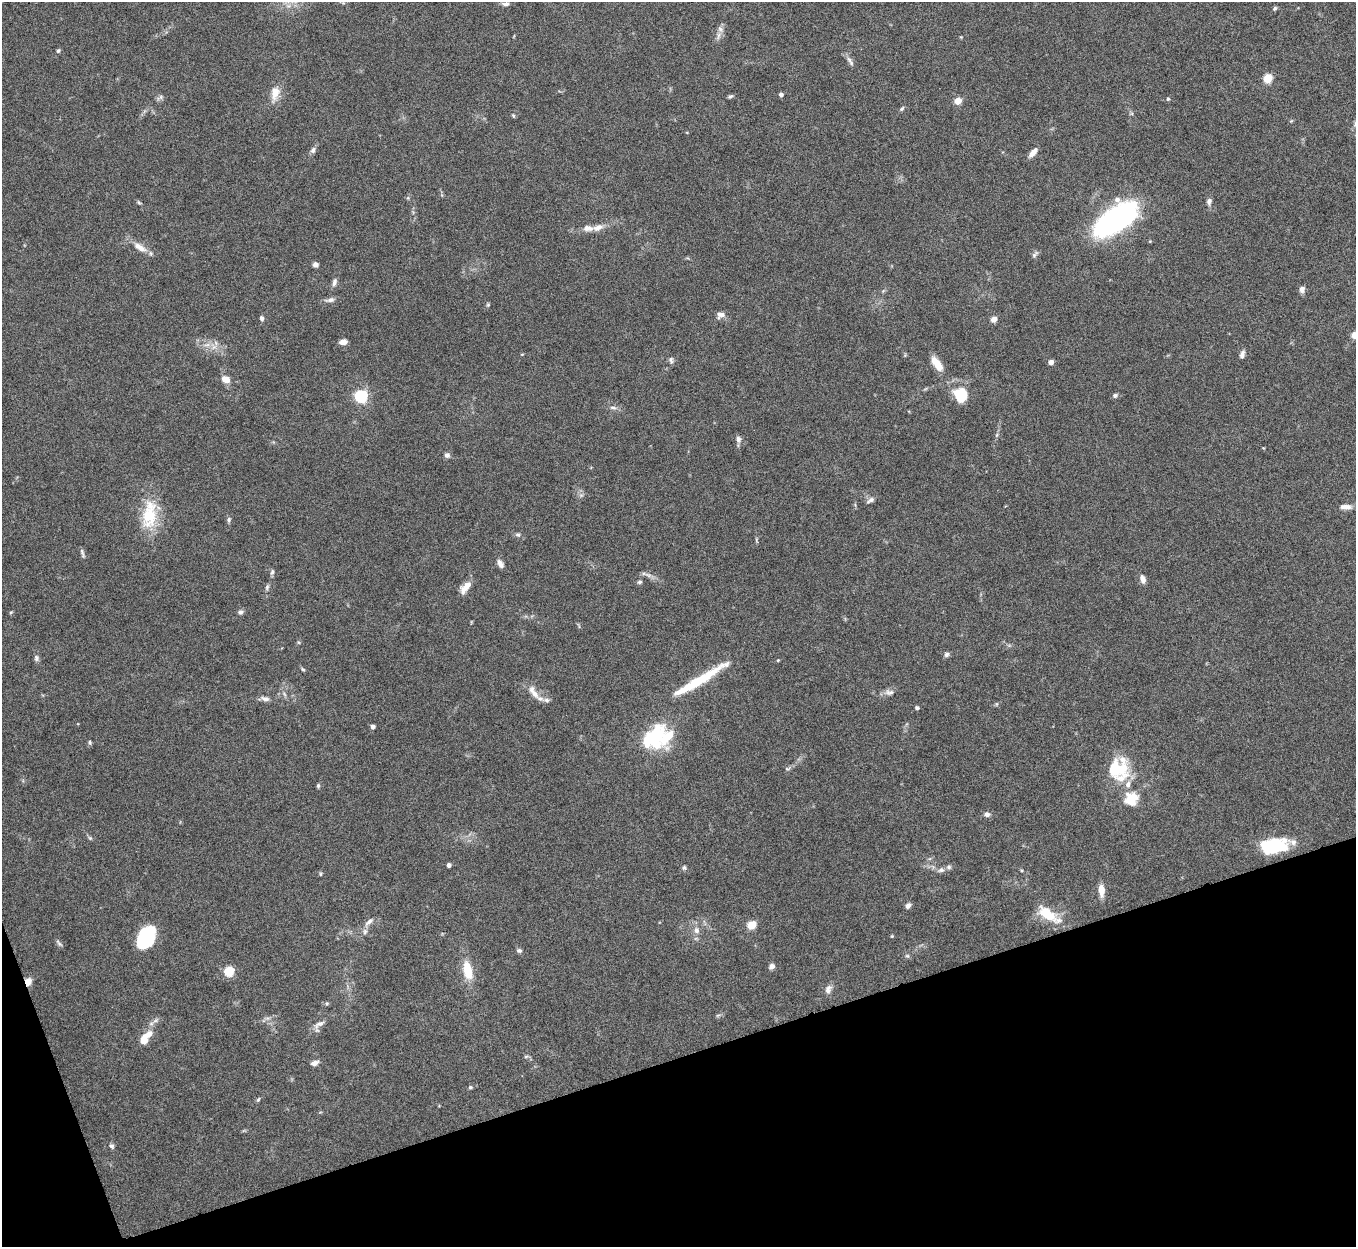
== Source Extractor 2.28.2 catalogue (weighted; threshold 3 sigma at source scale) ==
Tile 14 of 4 x 4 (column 2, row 4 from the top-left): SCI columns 1356-2709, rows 151-1395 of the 5421 x 5406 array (HDU 1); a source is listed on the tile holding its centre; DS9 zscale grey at full resolution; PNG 1358 x 1249 px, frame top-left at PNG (2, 2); no overlay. Shown black and unused: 16% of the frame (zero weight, under 5 of 10 exposures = <1% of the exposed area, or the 3 px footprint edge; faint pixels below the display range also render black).
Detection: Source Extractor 2.28.2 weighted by HDU 2 'WHT'; one run over the whole footprint, this tile lists its part. Background 0.146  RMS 0.0057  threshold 0.0235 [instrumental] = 3 sigma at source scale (4.09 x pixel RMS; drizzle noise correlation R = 1.36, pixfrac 0.8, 0.05/0.05 arcsec/px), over >= 5 px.
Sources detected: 118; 2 inside a brighter object's white glare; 1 long thin detection or spike segment (spike, bleed or trail) — not listed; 7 inside a brighter listed object's ellipse — not listed separately; the other 108 listed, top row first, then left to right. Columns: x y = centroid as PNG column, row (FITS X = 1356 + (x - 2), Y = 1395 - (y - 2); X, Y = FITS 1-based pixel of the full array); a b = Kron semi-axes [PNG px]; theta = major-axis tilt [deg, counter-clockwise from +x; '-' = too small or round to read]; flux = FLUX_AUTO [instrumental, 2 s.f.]
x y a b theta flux
506 4 9 5 -2 1.7
1275 8 5 4 - 0.99
720 29 9 7 -52 2.2
58 51 6 4 57 0.88
849 60 10 6 -51 2
1268 78 5 5 - 25
275 93 21 10 78 6.6
781 94 4 4 - 2
730 96 7 4 35 0.95
161 97 7 4 90 1.1
1168 99 5 5 - 0.85
958 101 5 4 - 12
902 109 7 4 45 0.91
513 116 5 4 - 0.74
313 150 8 6 61 1.7
1033 153 11 5 49 4.2
1209 201 10 7 84 1.9
139 202 7 4 -44 0.74
1115 220 38 17 36 140
598 227 16 8 19 4.3
140 247 20 8 -32 5.7
1035 254 11 5 45 1.4
315 265 5 5 - 2.1
334 282 10 6 78 1.9
1302 289 7 6 - 2.7
330 300 15 6 9 2.2
488 305 5 5 - 0.63
721 315 11 7 22 2.7
262 318 7 5 -76 1.3
994 319 7 6 - 2.6
1355 335 5 4 - 15
343 342 7 5 9 3.3
214 347 8 6 44 2.6
522 354 5 3 - 0.44
1242 354 10 5 72 2.1
671 360 8 6 -74 1.4
1051 362 4 4 - 3.9
937 364 18 8 -53 8.3
225 379 8 6 -23 5.7
961 395 16 13 -75 18
1115 395 7 6 - 1.2
361 396 6 5 - 90
613 408 10 4 -5 1.5
738 439 8 6 -83 2
447 455 6 6 - 1.9
870 500 11 6 32 1.8
1346 507 15 6 0 3.3
149 515 34 21 82 22
229 519 7 5 76 1.1
518 535 7 6 - 1.2
82 553 12 4 -73 1.3
500 564 10 6 -62 2.8
272 572 7 6 - 1.2
1143 579 11 6 -70 2.7
639 582 7 5 15 0.91
267 587 9 4 64 1.1
465 587 17 8 49 5.5
11 612 5 3 - 0.56
240 612 6 5 - 1.6
947 654 6 6 - 1.5
36 658 8 6 -86 1.5
778 660 4 3 - 0.53
303 669 6 4 -42 0.73
533 692 24 8 -54 5.3
889 692 15 7 2 2.5
265 698 12 6 -14 2.1
997 704 6 4 89 0.61
917 708 5 4 - 0.85
372 727 4 4 - 2.4
655 736 31 19 71 33
90 742 7 4 -72 0.82
787 769 8 5 6 0.98
1120 770 27 24 -75 21
318 786 5 4 - 0.8
1131 799 18 17 - 11
987 814 7 5 6 2
90 838 7 4 -44 0.87
1273 846 30 15 8 31
449 865 4 4 - 2.1
684 868 6 6 - 1
941 870 8 6 25 1.8
320 874 6 4 89 0.63
1101 890 13 6 -86 5.7
908 906 6 5 - 2.1
1047 914 27 12 -35 15
369 922 15 6 41 2.8
751 925 5 5 - 22
696 930 9 7 -88 2.6
365 931 9 6 75 1.8
892 936 4 4 - 0.54
146 937 22 14 62 34
59 943 11 5 -51 1.3
519 951 7 5 -14 1.3
907 956 6 5 - 0.9
772 966 7 6 - 2
467 970 19 9 -79 13
229 971 5 5 - 34
28 982 8 6 75 5.3
828 989 12 8 68 2.8
718 1015 7 4 19 0.83
155 1020 8 5 44 1.5
319 1024 18 7 34 3.4
144 1040 8 7 - 6.9
526 1056 6 4 19 0.71
314 1063 9 6 18 2.3
470 1087 5 4 - 0.82
258 1100 7 4 62 0.79
112 1146 6 5 - 1.3
Overlapping masked pixels (flux is a lower limit): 1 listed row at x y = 28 982
Isophote crosses this tile's border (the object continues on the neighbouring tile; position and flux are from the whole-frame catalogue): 1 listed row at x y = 1355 335